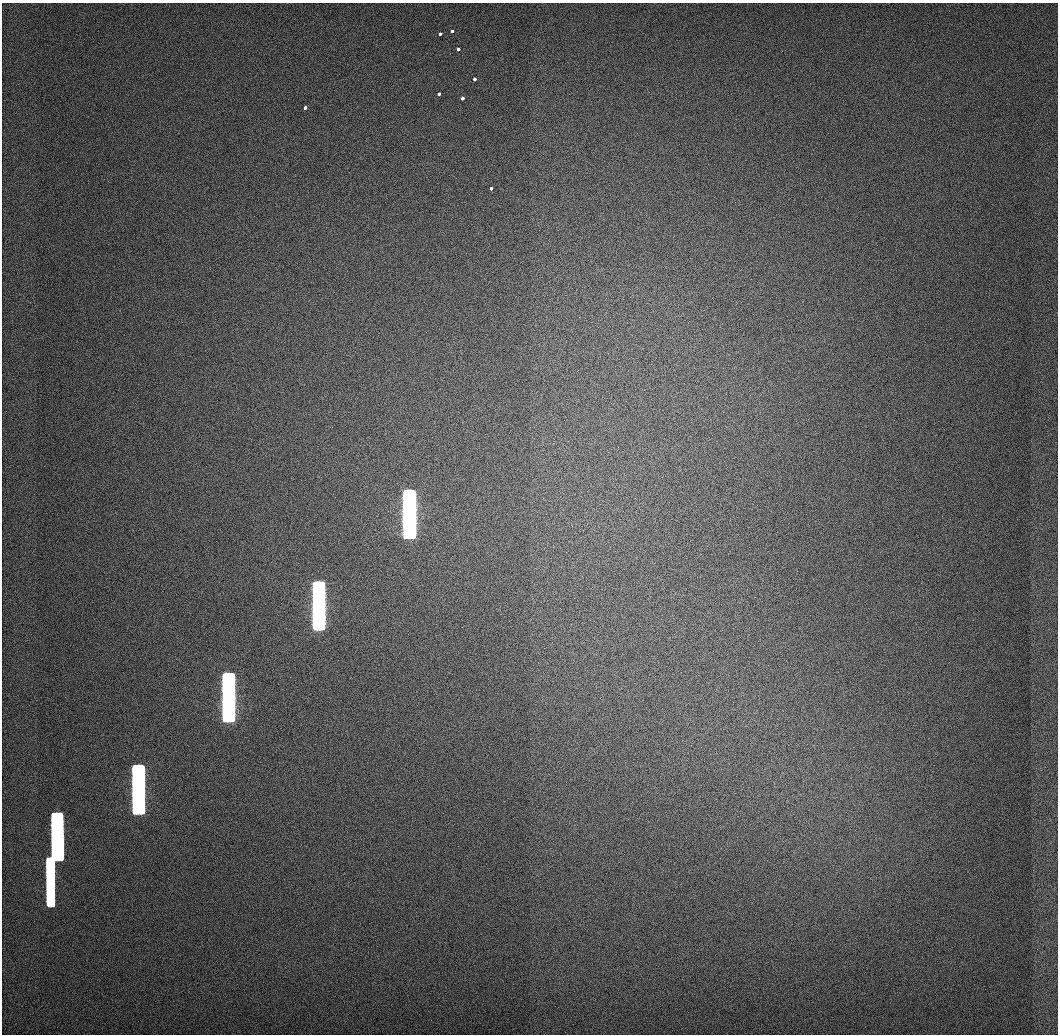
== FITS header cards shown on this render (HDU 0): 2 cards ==
NAXIS1  =                 1056 / Length of Axis 1 (Serial)
NAXIS2  =                 1032 / Length of Axis 2 (Parallel)

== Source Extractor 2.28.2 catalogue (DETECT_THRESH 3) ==
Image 1056 x 1032 px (HDU 0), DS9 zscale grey, 1 PNG px = 1 image px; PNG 1060 x 1036 px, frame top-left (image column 1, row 1032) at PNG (2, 3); no overlay
Background 509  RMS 3.5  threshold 10.4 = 3 sigma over >= 5 px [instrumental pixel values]
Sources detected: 14; all 14 listed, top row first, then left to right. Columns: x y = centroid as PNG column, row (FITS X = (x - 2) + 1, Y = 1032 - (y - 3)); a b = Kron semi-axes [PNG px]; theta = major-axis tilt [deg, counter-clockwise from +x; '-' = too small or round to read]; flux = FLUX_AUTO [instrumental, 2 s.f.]
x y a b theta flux
452 31 3 3 - 1.5e+03
440 34 3 3 - 1.6e+03
458 49 3 3 - 2.1e+03
474 79 3 3 - 2.6e+03
439 94 3 3 - 2.6e+03
462 98 3 3 - 2.7e+03
305 108 3 3 - 2.4e+03
491 188 3 3 - 3.0e+03
409 514 46 10 -90 1.9e+06
319 606 46 10 -90 1.8e+06
228 697 46 10 -90 1.5e+06
138 789 46 10 -90 1.1e+06
57 836 46 10 -89 6.9e+05
50 881 47 6 -90 3.5e+05